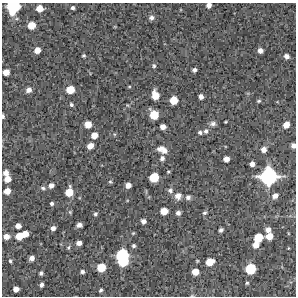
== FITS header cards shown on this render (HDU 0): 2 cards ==
NAXIS1  =                  294 /Length X axis
NAXIS2  =                  294 /Length Y axis

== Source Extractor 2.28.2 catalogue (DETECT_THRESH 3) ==
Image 294 x 294 px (HDU 0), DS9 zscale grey, 1 PNG px = 1 image px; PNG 298 x 298 px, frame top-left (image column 1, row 294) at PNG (2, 3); no overlay
Background 14100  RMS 330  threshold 994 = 3 sigma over >= 5 px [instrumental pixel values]
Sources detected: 87; all 87 listed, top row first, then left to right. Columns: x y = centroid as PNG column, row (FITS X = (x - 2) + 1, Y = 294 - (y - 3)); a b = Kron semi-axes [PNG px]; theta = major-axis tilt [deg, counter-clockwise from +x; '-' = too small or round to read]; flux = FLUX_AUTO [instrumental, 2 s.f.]
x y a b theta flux
209 5 4 4 - 1.0e+05
13 7 11 10 - 9.3e+05
39 8 6 6 - 2.0e+05
73 8 4 4 - 4.6e+04
151 18 7 6 - 7.2e+04
32 25 6 6 - 2.6e+05
37 50 5 5 - 1.7e+05
260 51 5 4 - 9.5e+04
84 55 4 4 - 3.0e+04
287 56 6 5 - 9.1e+04
154 66 6 5 - 3.7e+04
194 70 4 4 - 5.9e+04
6 72 5 5 - 1.7e+05
129 86 5 3 - 2.0e+04
29 90 5 5 - 1.0e+05
70 90 7 6 - 3.1e+05
155 95 8 6 -75 2.7e+05
201 97 5 4 - 8.2e+04
174 100 6 6 - 3.1e+05
259 101 5 4 - 2.9e+04
71 105 4 4 - 3.7e+04
154 115 8 7 - 3.8e+05
3 116 4 3 - 4.1e+04
225 122 3 2 - 1.9e+04
88 124 6 6 - 2.1e+05
213 124 8 6 5 7.1e+04
286 125 6 5 - 1.6e+05
163 127 5 5 - 1.3e+05
206 131 6 5 - 5.9e+04
200 132 5 4 - 4.7e+04
94 135 6 5 - 1.7e+05
293 145 4 4 - 8.4e+04
90 146 6 5 - 1.6e+05
162 150 12 7 -26 1.7e+05
263 150 5 5 - 1.1e+05
162 158 6 5 - 7.2e+04
226 159 5 5 - 1.2e+05
252 164 5 4 - 1.0e+05
168 172 4 3 - 2.3e+04
6 173 6 5 - 1.2e+05
269 176 14 13 - 1.6e+06
154 177 7 7 - 4.4e+05
7 179 6 6 - 1.8e+05
110 182 5 4 - 2.7e+04
51 185 6 5 - 9.4e+04
128 185 5 5 - 1.3e+05
43 188 7 4 -15 4.9e+04
170 190 7 6 - 6.5e+04
7 191 6 5 - 1.7e+05
69 192 8 6 73 3.0e+05
178 196 8 7 - 1.3e+05
275 196 6 5 - 9.9e+04
188 197 5 5 - 7.5e+04
52 203 4 4 - 4.4e+04
164 211 6 6 - 2.3e+05
70 212 6 4 -45 2.7e+04
178 213 4 4 - 7.1e+04
204 213 5 4 - 3.9e+04
95 214 6 5 - 4.2e+04
143 221 5 4 - 8.6e+04
79 225 6 4 11 7.1e+04
18 226 5 5 - 1.2e+05
53 228 5 5 - 8.1e+04
221 230 4 4 - 5.6e+04
268 230 5 5 - 1.1e+05
25 234 6 5 - 2.2e+05
6 236 6 5 - 1.4e+05
19 236 7 6 - 2.4e+05
269 236 6 6 - 2.2e+05
258 238 7 7 - 3.7e+05
79 243 5 4 - 1.1e+05
256 245 6 5 - 1.6e+05
134 246 4 4 - 4.2e+04
68 248 6 5 - 3.6e+04
122 257 14 9 -84 1.3e+06
32 258 5 4 - 1.0e+05
10 261 5 4 - 3.2e+04
210 262 7 6 - 2.7e+05
101 268 7 7 - 3.7e+05
250 269 8 8 - 5.7e+05
82 272 4 4 - 5.5e+04
195 272 5 5 - 2.0e+05
41 273 4 4 - 4.7e+04
247 283 4 4 - 3.0e+04
41 285 4 4 - 6.3e+04
16 289 5 5 - 1.2e+05
101 290 4 3 - 4.1e+04
At the frame edge (FLAGS 8, measured only in part): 4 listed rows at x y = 209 5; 13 7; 3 116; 293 145